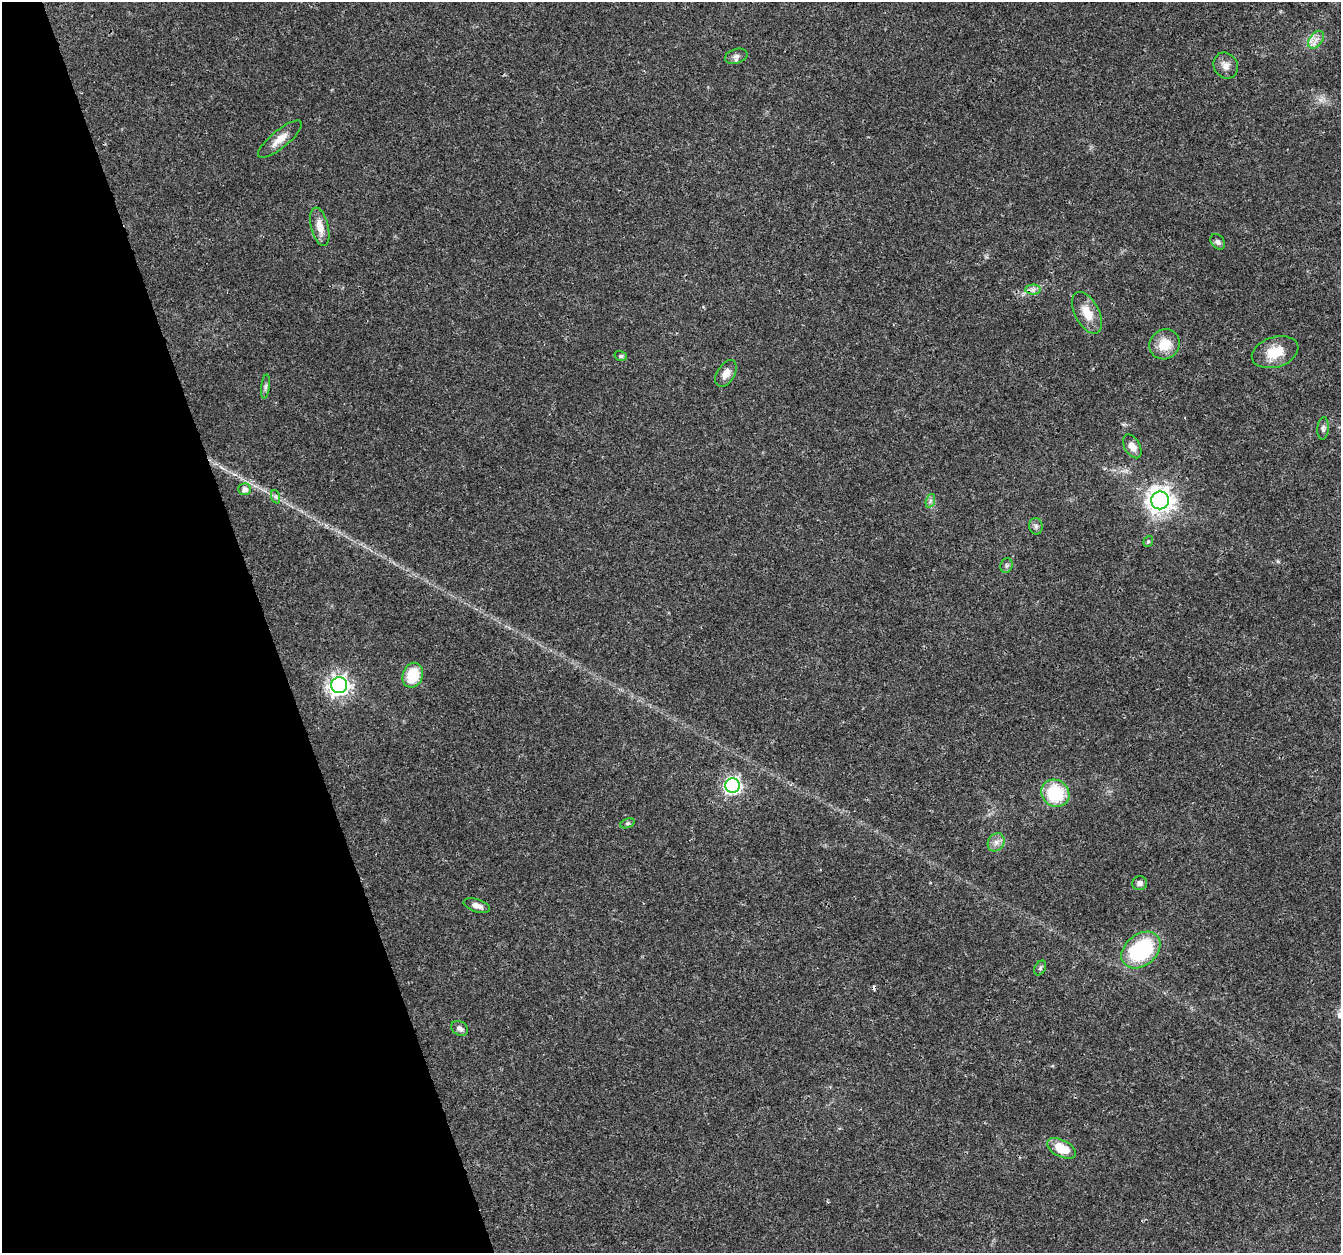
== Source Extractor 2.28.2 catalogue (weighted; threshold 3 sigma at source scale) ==
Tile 5 of 4 x 4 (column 1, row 2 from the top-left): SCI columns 6-1344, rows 2617-3867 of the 5363 x 5184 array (HDU 1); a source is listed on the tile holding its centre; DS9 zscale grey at full resolution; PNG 1343 x 1255 px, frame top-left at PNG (2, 2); each listed source drawn as its Kron ellipse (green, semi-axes under 4 px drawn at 4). Shown black and unused: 20% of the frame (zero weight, under 3 of 4 exposures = <1% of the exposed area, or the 3 px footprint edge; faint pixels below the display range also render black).
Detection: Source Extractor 2.28.2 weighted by HDU 2 'WHT'; one run over the whole footprint, this tile lists its part. Background 0.0269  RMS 0.002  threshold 0.0089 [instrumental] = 3 sigma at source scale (4.5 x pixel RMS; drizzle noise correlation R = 1.50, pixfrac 1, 0.0396/0.0396 arcsec/px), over >= 5 px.
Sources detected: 35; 1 cosmic-ray / hot-pixel residue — neither listed nor drawn; the other 34 listed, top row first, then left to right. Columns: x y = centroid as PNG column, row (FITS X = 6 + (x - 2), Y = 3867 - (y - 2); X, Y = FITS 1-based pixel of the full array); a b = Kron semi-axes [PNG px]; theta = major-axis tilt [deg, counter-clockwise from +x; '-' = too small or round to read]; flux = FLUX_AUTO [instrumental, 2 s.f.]
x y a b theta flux
1316 40 10 6 54 1.2
736 56 11 7 18 0.82
1226 66 13 11 -60 1.5
280 139 27 9 39 2.4
320 227 20 8 -76 2.5
1218 242 8 6 -49 0.62
1033 290 7 5 1 0.69
1087 313 23 12 -62 3.5
1165 344 16 14 39 3.8
1275 352 24 15 17 4.3
621 356 6 5 - 0.38
726 373 15 8 58 1.7
266 387 12 4 83 0.53
1323 428 11 5 86 0.63
1132 446 13 7 -59 1.5
244 489 6 6 - 1.1
276 497 7 4 -71 0.39
1160 500 9 9 - 180
930 501 7 4 71 0.46
1036 526 8 7 - 0.6
1148 541 6 4 68 0.3
1007 565 7 6 - 0.46
413 675 13 10 70 6.3
339 685 8 8 - 100
733 785 7 7 - 52
1055 793 15 13 -38 11
627 823 7 4 19 0.35
996 842 9 8 - 1.1
1140 883 7 7 - 0.83
477 906 14 6 -18 1.3
1141 950 22 15 39 19
1040 968 8 5 61 0.4
460 1028 9 7 -32 0.81
1062 1148 16 8 -26 4.6